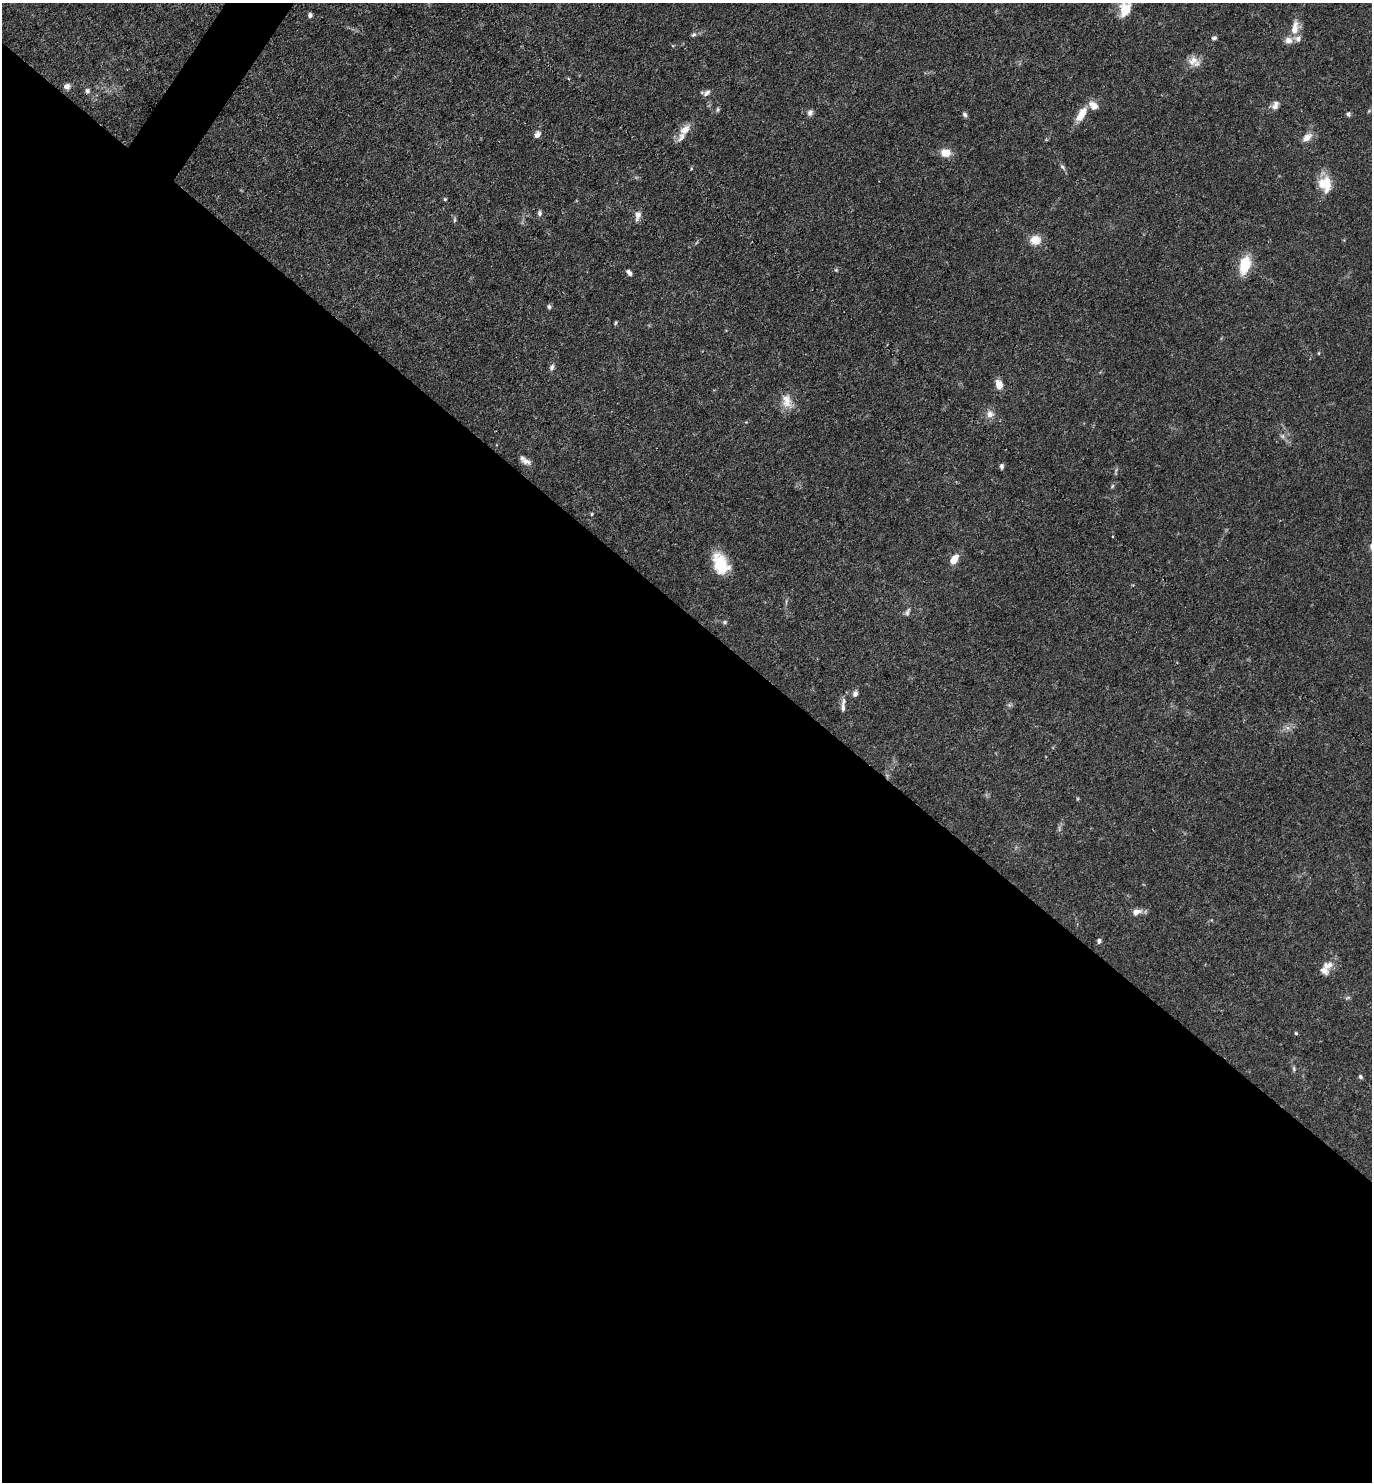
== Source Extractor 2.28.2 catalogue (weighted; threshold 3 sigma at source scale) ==
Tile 14 of 4 x 4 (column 2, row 4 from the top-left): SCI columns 1663-3032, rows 1-1480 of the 5924 x 5919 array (HDU 1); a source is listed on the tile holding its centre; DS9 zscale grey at full resolution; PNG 1374 x 1484 px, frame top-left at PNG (2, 3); no overlay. Shown black and unused: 59% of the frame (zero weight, under 3 of 4 exposures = <1% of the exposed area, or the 3 px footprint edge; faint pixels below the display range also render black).
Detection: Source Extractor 2.28.2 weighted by HDU 2 'WHT'; one run over the whole footprint, this tile lists its part. Background 0.0878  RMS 0.0038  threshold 0.017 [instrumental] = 3 sigma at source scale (4.5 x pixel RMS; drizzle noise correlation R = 1.50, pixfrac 1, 0.05/0.05 arcsec/px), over >= 5 px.
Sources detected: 60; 6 inside a brighter listed object's ellipse — not listed separately; the other 54 listed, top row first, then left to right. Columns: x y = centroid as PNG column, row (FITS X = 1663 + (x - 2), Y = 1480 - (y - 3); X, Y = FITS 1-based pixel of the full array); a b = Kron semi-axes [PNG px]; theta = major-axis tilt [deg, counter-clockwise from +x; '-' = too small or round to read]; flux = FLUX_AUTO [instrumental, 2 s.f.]
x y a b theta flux
1125 10 13 10 73 9.2
310 15 5 5 - 0.98
1295 28 20 9 79 4.8
694 35 7 5 20 0.76
1214 38 7 5 15 0.82
1193 61 14 12 28 3.8
67 86 8 7 - 1.6
87 91 7 6 - 1
707 93 12 6 40 1.4
1275 105 12 7 66 2
717 110 6 5 - 0.62
810 113 9 6 60 1.2
1081 114 20 9 57 5.3
1348 114 6 5 - 0.89
965 115 7 5 -57 0.87
685 130 17 11 43 3.8
537 135 10 6 58 1.6
1307 137 13 8 38 3.1
945 153 11 9 -6 4.3
1062 167 7 5 -46 0.76
1325 184 18 17 - 7.6
445 199 4 4 - 0.48
539 213 8 6 -84 0.96
638 215 11 7 78 2.2
454 220 6 4 89 0.54
1035 240 14 12 3 4.5
1245 265 17 10 74 12
836 270 5 4 - 0.44
629 273 7 4 -48 1.3
549 307 6 5 - 0.7
616 323 6 3 71 0.47
1319 353 5 3 - 0.33
552 367 8 5 68 1.1
999 384 10 8 -72 3.4
787 401 21 12 -74 4.8
990 414 11 10 - 2.4
1282 436 6 6 - 0.91
525 461 15 7 -33 2.2
1002 466 7 4 85 0.91
1112 486 6 4 71 0.48
592 514 5 3 - 0.39
954 559 9 6 54 5.6
721 564 23 15 -65 12
907 612 12 6 69 1.1
725 622 6 5 - 0.59
855 694 8 7 - 1.2
843 708 15 6 -87 1.8
1136 912 11 7 15 2.5
1099 941 6 5 - 0.85
1328 965 15 10 16 3.2
1348 998 8 4 9 0.59
1296 1033 5 4 - 0.41
1294 1069 8 4 -89 0.69
1360 1077 6 4 -52 0.68
Isophote crosses this tile's border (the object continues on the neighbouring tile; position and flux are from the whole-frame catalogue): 1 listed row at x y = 1125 10